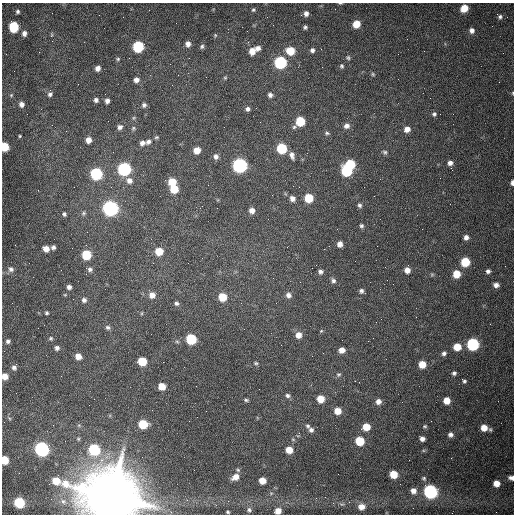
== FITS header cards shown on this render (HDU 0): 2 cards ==
NAXIS1  =                  512 /fastest changing axis
NAXIS2  =                  512 /next to fastest changing axis

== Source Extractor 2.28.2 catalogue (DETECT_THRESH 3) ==
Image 512 x 512 px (HDU 0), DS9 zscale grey, 1 PNG px = 1 image px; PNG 516 x 516 px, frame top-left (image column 1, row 512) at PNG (2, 3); no overlay
Background 1540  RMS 24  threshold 71.7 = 3 sigma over >= 5 px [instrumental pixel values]
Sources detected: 162; all 162 listed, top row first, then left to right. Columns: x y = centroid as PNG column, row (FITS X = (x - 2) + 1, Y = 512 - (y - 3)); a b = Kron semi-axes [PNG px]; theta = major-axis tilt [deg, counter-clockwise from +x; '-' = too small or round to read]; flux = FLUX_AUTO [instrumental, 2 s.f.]
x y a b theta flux
340 3 5 3 - 1.4e+03
464 8 6 5 - 2.4e+04
253 10 5 4 - 2.3e+03
18 11 4 4 - 2.9e+03
306 14 5 5 - 5.7e+03
500 16 6 4 -44 3.7e+03
356 24 6 5 - 2.3e+04
14 27 7 6 - 9.3e+04
305 27 4 4 - 2.8e+03
472 30 6 5 - 6.2e+03
24 33 6 5 - 6.2e+03
215 35 5 4 - 1.7e+03
51 36 5 4 - 2.5e+03
188 44 6 5 - 7.3e+03
202 46 5 5 - 3.3e+03
138 47 7 6 - 1.3e+05
258 48 6 5 - 7.1e+03
312 50 5 5 - 4.7e+03
252 51 8 7 - 1.3e+04
290 51 7 7 - 3.3e+04
348 58 6 5 - 2.7e+03
118 59 5 4 - 2.3e+03
280 62 7 7 - 2.0e+05
342 66 6 5 - 2.7e+03
98 68 5 5 - 7.6e+03
373 74 6 4 -47 2.2e+03
225 78 5 4 - 1.8e+03
136 80 6 5 - 7.4e+03
513 93 4 3 - 1.5e+03
50 94 6 5 - 3.9e+03
105 94 2 2 - 8.9e+02
270 95 6 5 - 4.9e+03
96 100 6 5 - 4.7e+03
107 101 6 5 - 6.1e+03
22 104 5 5 - 6.1e+03
144 105 6 5 - 4.4e+03
248 109 5 5 - 4.7e+03
434 114 6 5 - 3.5e+03
300 121 6 6 - 5.9e+04
347 126 7 6 - 7.0e+03
120 127 7 6 - 5.6e+03
293 127 8 5 35 4.0e+03
133 128 7 5 69 2.7e+03
407 129 7 5 35 1.1e+04
327 133 7 5 -10 3.0e+03
20 136 3 3 - 1.6e+03
156 137 6 4 20 2.3e+03
88 140 6 5 - 1.2e+04
148 142 8 6 29 5.5e+03
142 143 6 6 - 6.6e+03
4 147 6 5 - 5.7e+04
282 148 6 6 - 8.7e+04
197 150 6 5 - 1.8e+04
385 152 6 5 - 3.1e+03
292 155 10 6 -70 7.1e+03
216 157 6 6 - 5.5e+03
450 163 6 5 - 7.0e+03
350 164 6 6 - 7.1e+04
240 166 7 7 - 4.4e+05
124 169 7 7 - 2.6e+05
346 171 7 6 - 1.2e+05
96 174 6 6 - 2.0e+05
129 181 8 7 - 8.9e+03
172 182 7 6 - 2.8e+04
512 183 5 3 - 4.7e+03
299 187 2 2 - 9.9e+02
174 189 7 6 - 3.5e+04
292 198 6 6 - 7.9e+03
309 198 6 6 - 4.7e+04
360 205 6 5 - 3.6e+03
110 208 7 7 - 5.4e+05
252 210 6 6 - 8.8e+03
83 213 6 5 - 3.1e+03
64 214 5 4 - 3.4e+03
361 226 5 5 - 3.1e+03
466 237 5 5 - 6.7e+03
340 244 5 5 - 8.9e+03
53 247 5 4 - 4.3e+03
46 249 6 5 - 1.2e+04
159 251 6 6 - 3.2e+04
86 255 6 6 - 6.7e+04
465 262 6 6 - 5.7e+04
11 269 7 7 - 6.0e+03
90 269 6 6 - 4.5e+03
407 270 6 6 - 1.1e+04
488 271 5 5 - 4.1e+03
320 272 6 5 - 4.3e+03
432 274 6 4 0 2.0e+03
456 274 6 6 - 2.8e+04
273 278 2 2 - 6.8e+02
333 281 7 6 - 4.4e+03
496 285 5 5 - 7.3e+03
69 287 5 4 - 5.5e+03
361 291 6 5 - 4.2e+03
152 295 7 7 - 1.1e+04
288 295 7 7 - 7.0e+03
222 297 6 6 - 3.2e+04
84 300 5 5 - 4.8e+03
176 303 6 5 - 3.6e+03
276 303 2 2 - 1.1e+03
47 313 4 4 - 2.5e+03
381 319 2 2 - 7.1e+02
108 327 6 6 - 3.8e+03
321 331 5 4 - 1.9e+03
298 335 7 7 - 1.2e+04
51 338 6 5 - 2.5e+03
191 339 6 6 - 1.0e+05
8 341 6 5 - 4.2e+03
473 344 7 6 - 2.0e+05
457 347 6 6 - 2.8e+04
57 348 6 6 - 4.7e+03
342 350 6 5 - 1.2e+04
444 353 6 5 - 4.3e+03
78 356 5 5 - 1.4e+04
142 361 6 6 - 4.3e+04
256 363 5 4 - 2.2e+03
422 364 6 6 - 2.4e+04
14 367 6 5 - 5.2e+03
454 373 5 4 - 3.7e+03
338 374 6 5 - 3.0e+03
5 376 5 5 - 1.3e+04
464 381 5 3 - 3.0e+03
162 386 6 5 - 2.3e+04
287 395 6 5 - 3.9e+03
321 399 6 5 - 2.5e+04
246 400 5 4 - 2.6e+03
447 400 6 5 - 1.9e+04
378 401 6 6 - 8.1e+03
337 411 6 5 - 2.0e+04
189 421 2 2 - 7.0e+02
143 424 6 6 - 6.0e+04
79 425 5 4 - 2.1e+03
308 426 6 5 - 3.1e+03
425 426 6 4 14 2.2e+03
366 427 6 5 - 2.7e+04
484 428 7 7 - 1.8e+04
311 430 6 6 - 4.4e+03
450 435 6 6 - 5.6e+03
422 439 5 4 - 7.1e+03
360 441 6 6 - 5.1e+04
42 449 7 6 - 4.1e+05
94 450 7 6 - 1.5e+05
289 450 6 5 - 2.1e+04
4 460 6 5 - 3.9e+04
238 470 5 5 - 2.7e+03
393 474 6 6 - 3.2e+04
235 477 9 6 30 1.3e+04
424 478 5 5 - 2.7e+03
511 478 7 5 -15 5.8e+03
262 481 6 5 - 1.9e+04
496 483 5 5 - 1.5e+04
413 491 6 6 - 1.0e+04
430 491 7 7 - 3.4e+05
112 497 22 20 -57 1.5e+07
316 498 2 2 - 3.9e+03
63 501 8 7 - 7.6e+03
19 503 6 6 - 1.0e+05
342 504 7 4 16 2.7e+03
361 507 8 7 - 1.3e+04
249 510 7 6 - 4.1e+03
278 511 6 6 - 1.4e+04
228 512 4 3 - 2.1e+03
At the frame edge (FLAGS 8, measured only in part): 9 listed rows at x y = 340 3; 513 93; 4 147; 512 183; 5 376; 4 460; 511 478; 112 497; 278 511